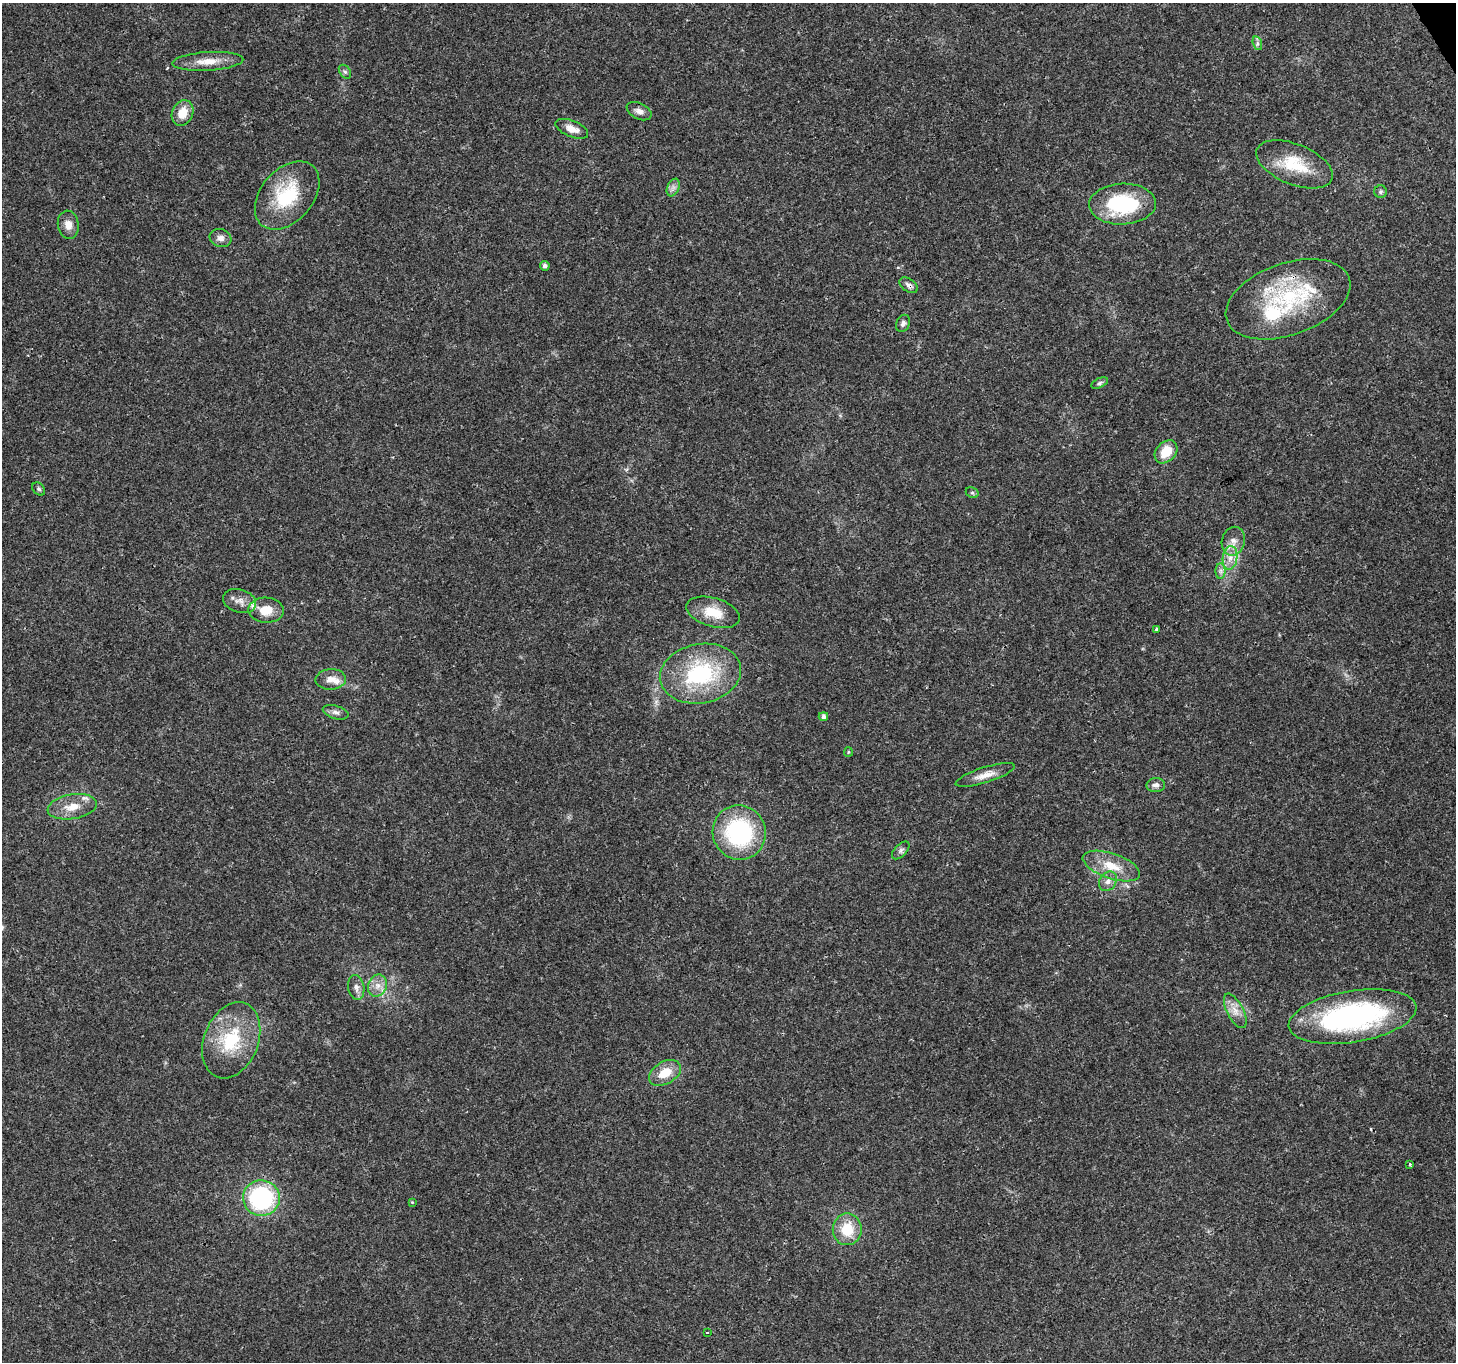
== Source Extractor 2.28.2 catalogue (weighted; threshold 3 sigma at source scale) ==
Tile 10 of 4 x 4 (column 2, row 3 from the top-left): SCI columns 1459-2912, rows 1529-2888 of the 5821 x 5717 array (HDU 1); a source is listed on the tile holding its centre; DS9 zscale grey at full resolution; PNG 1458 x 1364 px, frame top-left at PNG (2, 3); each listed source drawn as its Kron ellipse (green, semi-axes under 4 px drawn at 4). Shown black and unused: <1% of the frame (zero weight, under 3 of 4 exposures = <1% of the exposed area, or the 3 px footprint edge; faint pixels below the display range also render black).
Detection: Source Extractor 2.28.2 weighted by HDU 2 'WHT'; one run over the whole footprint, this tile lists its part. Background 0.0567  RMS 0.0027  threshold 0.012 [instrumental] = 3 sigma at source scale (4.5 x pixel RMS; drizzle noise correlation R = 1.50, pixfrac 1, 0.0396/0.0396 arcsec/px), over >= 5 px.
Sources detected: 58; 1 cosmic-ray / hot-pixel residue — neither listed nor drawn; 6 inside a brighter listed object's ellipse — not listed separately; the other 51 listed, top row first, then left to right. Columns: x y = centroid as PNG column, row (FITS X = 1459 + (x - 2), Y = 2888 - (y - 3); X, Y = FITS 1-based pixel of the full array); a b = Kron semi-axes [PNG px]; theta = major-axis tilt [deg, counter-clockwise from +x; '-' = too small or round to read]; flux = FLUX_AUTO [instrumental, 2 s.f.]
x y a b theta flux
1257 43 7 4 -72 0.66
208 61 35 9 4 4.5
345 72 8 5 -53 0.6
639 111 13 8 -26 1.5
182 113 13 10 64 4.4
572 129 17 8 -21 2.7
1294 164 40 20 -22 11
673 187 9 5 66 1.1
1381 192 6 6 - 0.55
287 195 39 26 49 16
1122 204 33 20 2 22
68 225 14 10 -82 2.2
220 238 11 9 -18 1.4
545 266 5 4 - 0.94
909 285 10 6 -35 0.99
1288 299 65 36 19 29
903 323 9 6 67 0.9
1100 383 9 4 25 0.61
1166 452 13 9 47 5.7
39 489 7 5 -48 0.55
972 493 7 5 -28 0.48
1233 541 14 11 77 2.6
1230 558 12 7 82 2.3
1220 571 8 5 90 0.84
240 601 17 11 -17 2.3
266 610 18 12 -2 4.7
713 612 28 14 -16 6.6
1157 629 3 3 - 0.4
700 674 41 29 11 28
331 679 15 10 3 2.3
336 712 13 6 -16 1.1
823 716 4 4 - 1
848 752 5 4 - 0.29
985 775 31 7 18 3.1
1156 785 9 7 3 1.1
72 807 25 12 9 4.7
739 833 27 26 - 32
901 850 11 6 46 0.84
1111 866 30 12 -19 6.1
1108 881 10 8 55 1.5
377 986 11 9 66 2.2
356 987 12 8 -80 1.5
1235 1011 19 8 -63 2.6
1352 1017 64 26 9 58
231 1040 39 27 68 16
665 1073 17 11 31 5.4
1409 1165 3 3 - 0.52
261 1198 18 17 - 35
412 1202 4 4 - 0.24
847 1229 16 14 -90 7.7
707 1332 3 2 - 0.23
Overlapping masked pixels (flux is a lower limit): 3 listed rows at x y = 909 285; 1288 299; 700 674